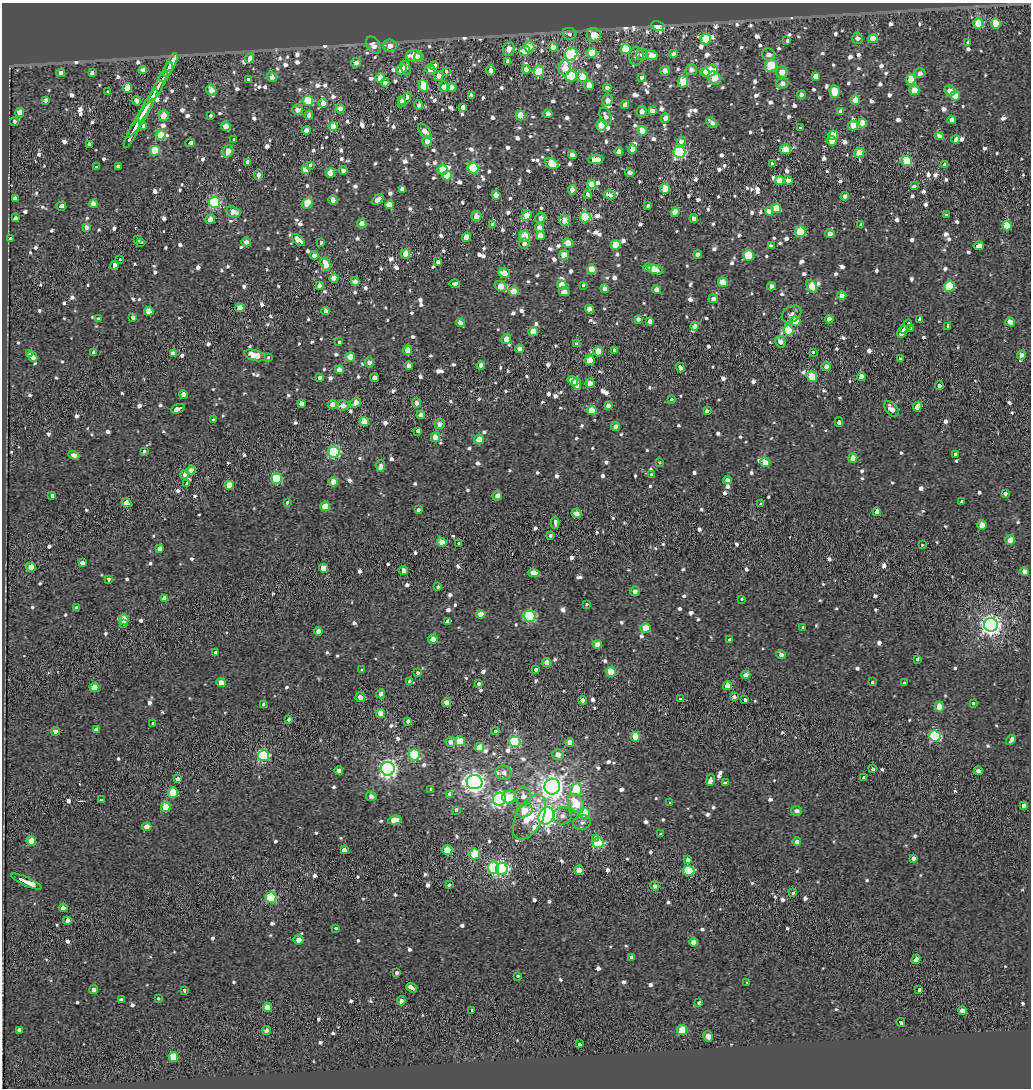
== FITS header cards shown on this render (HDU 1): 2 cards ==
NAXIS1  =                 1029
NAXIS2  =                 1086

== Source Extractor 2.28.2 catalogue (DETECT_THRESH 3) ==
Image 1029 x 1086 px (HDU 1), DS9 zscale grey, 1 PNG px = 1 image px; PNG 1033 x 1090 px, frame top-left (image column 1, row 1086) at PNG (2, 3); each listed source drawn as its Kron ellipse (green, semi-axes under 4 px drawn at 4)
Background -0.56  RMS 0.34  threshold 1.03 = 3 sigma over >= 5 px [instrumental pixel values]
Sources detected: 1166; of the 1166, the 500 brightest by FLUX_AUTO listed and drawn (666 fainter detections omitted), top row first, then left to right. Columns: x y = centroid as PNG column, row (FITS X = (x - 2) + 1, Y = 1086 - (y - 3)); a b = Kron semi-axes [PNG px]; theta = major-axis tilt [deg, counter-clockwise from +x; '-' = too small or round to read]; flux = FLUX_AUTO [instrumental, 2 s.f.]
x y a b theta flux
996 23 5 4 - 1000
978 24 5 4 - 550
657 26 7 4 -20 320
569 34 7 5 -12 110
594 35 7 7 - 350
857 38 5 5 - 150
873 38 4 4 - 380
706 39 5 5 - 770
787 40 3 3 - 200
968 42 3 3 - 170
373 45 9 6 -54 230
390 46 7 6 - 210
529 47 5 5 - 310
553 47 5 4 - 150
509 49 7 5 70 200
626 49 5 5 - 850
524 51 5 5 - 270
592 53 5 5 - 620
674 53 4 3 - 320
571 54 7 6 - 2700
768 54 6 6 - 140
642 55 6 6 - 120
652 55 6 5 - 290
414 56 8 6 1 440
636 56 9 7 87 100
419 57 5 4 - 230
249 58 5 3 - 630
508 61 4 4 - 120
171 63 10 3 63 2300
356 63 5 5 - 140
434 66 4 3 - 430
771 66 6 5 - 1100
406 68 7 4 -72 150
565 68 7 6 - 530
401 69 6 5 - 300
430 69 5 5 - 200
526 69 4 4 - 150
143 70 4 4 - 140
168 70 8 3 62 2300
491 70 5 4 - 140
691 70 5 5 - 160
446 71 4 3 - 220
539 71 6 5 - 490
665 71 5 4 - 170
710 71 8 5 23 880
92 72 3 3 - 770
705 72 5 4 - 380
782 72 6 5 - 300
61 73 4 4 - 180
920 73 5 5 - 110
439 76 5 5 - 220
571 76 6 5 - 1400
816 76 4 3 - 1600
164 77 5 3 - 1400
272 77 5 4 - 160
582 77 6 5 - 330
642 77 3 3 - 260
380 78 5 4 - 390
714 78 7 6 - 440
248 79 4 3 - 370
911 79 5 5 - 550
385 82 4 4 - 170
683 82 6 5 - 640
782 83 6 5 - 140
589 85 5 4 - 270
423 86 6 4 -76 760
158 87 18 3 61 3900
444 87 5 5 - 170
452 87 4 4 - 150
127 88 5 4 - 530
607 88 4 4 - 120
211 90 6 5 - 200
914 90 5 5 - 360
835 91 6 5 - 480
950 91 6 5 - 170
108 92 3 3 - 190
801 95 4 4 - 110
471 96 4 4 - 140
955 96 5 4 - 360
46 100 4 4 - 140
401 100 3 3 - 1200
404 100 9 3 48 1800
608 100 6 5 - 130
855 100 4 4 - 330
137 101 5 4 - 110
308 101 5 5 - 900
323 103 5 4 - 220
148 105 18 3 61 4100
418 105 5 4 - 110
625 105 4 4 - 120
463 107 3 3 - 710
340 109 4 4 - 210
297 110 5 5 - 140
642 111 5 5 - 130
652 111 4 3 - 540
841 111 4 3 - 120
20 112 5 4 - 250
548 114 4 4 - 240
164 115 5 5 - 290
309 115 4 4 - 110
210 116 3 3 - 220
521 116 5 5 - 520
606 116 9 5 -69 120
140 118 23 4 56 3300
665 118 5 4 - 170
952 120 4 4 - 140
14 122 4 3 - 250
712 123 6 3 -44 110
862 123 4 4 - 580
601 125 5 5 - 320
853 125 5 4 - 310
144 126 4 3 - 330
226 126 5 4 - 190
333 126 4 4 - 560
800 128 3 3 - 330
306 130 4 4 - 170
425 131 9 5 -53 200
642 131 5 4 - 380
132 134 15 3 63 3200
161 135 5 5 - 490
833 135 5 5 - 600
939 136 4 4 - 140
233 139 3 3 - 740
956 139 4 3 - 560
427 141 5 5 - 150
681 141 4 3 - 490
832 141 5 5 - 240
190 143 5 3 - 750
89 144 3 3 - 800
632 149 4 4 - 190
786 149 5 5 - 310
155 151 5 5 - 990
228 151 6 5 - 260
619 151 4 4 - 120
679 152 6 6 - 3000
859 153 5 4 - 430
572 155 4 4 - 170
596 160 7 4 5 380
907 161 5 5 - 1200
248 162 3 3 - 1900
552 163 7 5 -23 590
772 164 3 3 - 270
311 165 3 3 - 240
944 165 3 3 - 210
118 166 4 3 - 1300
97 167 3 3 - 150
473 168 5 5 - 1400
305 170 4 4 - 220
343 170 4 4 - 120
442 170 5 5 - 400
330 173 5 4 - 370
630 173 4 4 - 130
258 175 5 4 - 120
447 176 5 4 - 570
788 180 4 4 - 130
779 181 4 4 - 270
592 184 5 4 - 440
914 186 4 3 - 400
402 189 3 3 - 1900
665 189 5 4 - 530
572 190 5 4 - 160
587 194 4 3 - 330
496 195 4 4 - 210
610 195 6 4 -15 120
845 196 4 4 - 120
15 198 4 4 - 420
333 200 4 4 - 210
378 200 7 4 40 140
214 202 6 5 - 2700
307 203 6 5 - 600
93 204 4 4 - 150
389 205 4 3 - 10000
61 206 5 3 - 520
648 206 3 3 - 210
776 208 5 4 - 520
769 211 4 3 - 640
233 212 7 5 -16 240
675 212 4 4 - 330
526 215 6 4 45 320
947 215 3 3 - 210
476 216 5 5 - 300
585 217 5 5 - 1300
15 218 4 3 - 830
540 218 5 5 - 150
694 218 4 4 - 110
210 219 5 4 - 260
564 221 6 5 - 200
362 223 4 4 - 220
492 225 3 3 - 270
861 225 3 3 - 780
1007 226 5 5 - 690
86 227 4 4 - 120
539 227 5 4 - 220
800 232 5 5 - 850
830 234 4 4 - 180
540 235 4 4 - 270
466 237 4 4 - 390
524 237 5 5 - 770
10 238 3 3 - 170
138 240 3 3 - 330
298 240 8 3 -40 1700
246 242 5 4 - 130
141 243 3 3 - 200
321 243 4 3 - 340
524 243 5 5 - 110
568 243 5 5 - 280
616 245 5 4 - 550
771 245 4 3 - 260
979 246 5 3 - 440
405 254 4 4 - 550
698 254 4 4 - 110
314 255 4 4 - 200
564 255 5 4 - 330
748 256 5 5 - 1100
120 260 3 3 - 200
438 262 4 4 - 110
325 264 7 4 -69 380
114 266 4 3 - 670
648 268 4 4 - 180
592 269 5 4 - 420
655 269 8 4 -15 650
504 273 6 5 - 340
334 278 4 4 - 310
355 282 4 4 - 150
723 282 5 4 - 340
455 284 5 3 - 500
319 285 4 4 - 110
562 285 5 4 - 340
583 285 3 3 - 110
501 286 6 5 - 380
771 286 4 4 - 130
812 286 7 5 -61 490
949 287 5 5 - 940
604 289 4 4 - 130
657 290 4 4 - 220
514 291 5 5 - 510
564 292 5 4 - 150
842 296 4 4 - 150
713 299 5 4 - 110
240 308 4 4 - 300
589 309 4 4 - 180
149 311 4 4 - 430
326 311 4 4 - 150
791 314 10 7 32 120
133 317 4 4 - 120
98 318 4 3 - 240
638 319 4 4 - 110
829 319 4 4 - 120
920 319 4 3 - 470
649 321 3 3 - 1100
795 321 5 5 - 450
1010 322 5 4 - 230
460 323 4 4 - 170
695 326 4 4 - 180
906 326 8 3 59 1300
947 326 4 3 - 220
910 328 4 3 - 260
788 330 5 5 - 1300
533 332 5 4 - 410
902 332 7 3 60 1100
506 339 5 5 - 240
339 342 4 3 - 240
780 342 6 5 - 160
576 344 3 3 - 350
520 349 4 4 - 180
408 350 5 4 - 270
614 350 3 3 - 260
598 351 5 5 - 350
94 352 3 3 - 510
813 352 3 3 - 170
30 353 3 3 - 200
173 353 4 4 - 150
255 355 11 5 -15 410
1021 355 4 4 - 140
32 356 6 4 -48 360
350 357 5 4 - 340
268 358 4 3 - 120
900 359 3 3 - 2100
590 360 4 4 - 440
369 362 5 4 - 110
481 365 4 4 - 150
409 366 4 4 - 120
826 366 5 4 - 140
680 368 5 3 - 810
339 370 4 4 - 170
319 377 3 3 - 140
374 377 4 3 - 2700
812 377 6 5 - 600
861 377 4 4 - 210
573 381 5 3 - 1900
590 383 5 4 - 210
577 384 6 3 -81 2100
939 385 4 3 - 890
183 395 4 3 - 560
671 399 3 3 - 160
301 403 4 3 - 780
355 403 6 4 38 200
416 403 5 4 - 110
333 404 4 4 - 240
343 405 6 5 - 190
608 405 4 4 - 110
917 407 5 3 - 1400
178 409 7 3 20 1100
891 409 9 5 -47 190
592 410 5 4 - 450
707 411 4 3 - 280
421 415 4 4 - 200
213 420 3 3 - 260
364 422 4 4 - 540
839 422 5 3 - 690
439 424 5 5 - 130
615 426 4 4 - 120
418 431 4 3 - 850
435 437 5 4 - 400
479 440 5 4 - 340
144 451 3 3 - 280
334 452 5 5 - 2500
74 455 5 4 - 110
956 455 4 3 - 340
853 458 5 4 - 250
765 462 5 5 - 290
659 463 3 3 - 190
381 466 6 3 86 390
191 470 5 4 - 130
185 474 4 4 - 140
651 474 3 3 - 130
277 479 5 5 - 1400
727 480 4 4 - 120
333 482 4 4 - 250
186 483 3 3 - 160
229 485 4 4 - 440
1005 493 3 3 - 410
497 495 5 4 - 150
52 496 3 3 - 220
287 502 3 3 - 320
962 502 3 3 - 290
126 503 5 4 - 170
760 504 3 3 - 180
325 506 5 4 - 480
418 510 3 3 - 270
877 512 4 4 - 110
576 513 5 4 - 160
555 523 6 3 89 690
982 525 4 4 - 350
550 536 3 3 - 150
1010 540 5 4 - 360
442 542 5 4 - 310
458 543 3 3 - 190
922 544 3 3 - 180
160 548 4 3 - 1000
82 563 4 3 - 370
31 567 4 4 - 290
324 568 4 3 - 2800
403 570 5 4 - 110
1025 571 4 4 - 130
534 573 6 4 -6 2200
109 579 3 3 - 270
438 587 3 3 - 180
635 591 5 4 - 120
164 598 4 3 - 880
742 599 3 3 - 180
587 604 3 3 - 250
76 607 4 3 - 370
481 614 4 4 - 260
529 616 6 5 - 2400
124 620 5 4 - 450
448 621 4 3 - 1800
123 623 3 3 - 190
991 625 7 7 - 13000
646 628 5 4 - 460
803 628 3 3 - 180
319 631 4 4 - 160
433 639 5 4 - 200
730 639 3 3 - 700
597 645 4 4 - 270
215 653 3 3 - 240
781 655 5 4 - 120
918 659 3 3 - 210
547 663 4 4 - 240
536 669 3 3 - 230
362 670 3 3 - 250
611 672 5 5 - 620
417 673 3 3 - 200
746 675 4 4 - 210
409 681 4 3 - 270
872 682 3 3 - 240
221 683 4 4 - 260
478 683 4 3 - 370
904 683 3 3 - 140
727 686 4 4 - 280
94 688 5 4 - 430
381 694 4 4 - 110
360 697 5 4 - 150
734 697 3 3 - 630
680 699 3 3 - 170
745 699 3 3 - 400
582 700 4 4 - 130
446 702 4 4 - 190
973 704 3 3 - 170
264 705 4 3 - 2600
939 707 5 4 - 310
380 713 4 4 - 260
288 719 3 3 - 310
408 721 3 3 - 280
153 724 3 3 - 380
96 730 4 3 - 2300
56 731 4 4 - 180
495 731 4 3 - 430
935 736 6 5 - 2400
635 737 5 4 - 440
1011 740 5 3 - 2300
460 741 5 5 - 580
451 742 5 5 - 160
515 742 6 5 - 2000
570 742 4 4 - 210
479 747 5 4 - 390
558 754 5 5 - 190
414 755 6 5 - 1200
263 756 5 5 - 2400
388 769 7 7 - 8700
873 769 3 3 - 210
339 771 4 4 - 120
978 771 4 4 - 130
504 773 8 7 - 120
177 778 3 3 - 1100
864 778 3 3 - 740
710 780 6 3 79 1500
474 782 8 7 - 14000
725 783 4 3 - 270
552 787 8 7 - 21000
431 789 3 3 - 290
576 790 6 6 - 720
173 792 5 5 - 670
449 794 4 3 - 270
371 796 5 5 - 110
523 796 9 8 - 190
509 797 7 6 - 490
499 799 6 6 - 4400
101 800 3 3 - 500
670 803 3 3 - 190
576 804 10 7 -57 600
1023 806 3 3 - 1900
166 807 5 5 - 500
456 810 4 3 - 210
524 810 8 6 21 350
796 811 5 5 - 120
584 813 5 5 - 1300
546 816 9 7 56 11000
562 816 9 9 - 140
529 817 25 13 61 990
395 820 7 4 9 280
582 822 9 7 17 110
147 827 4 4 - 200
660 834 3 3 - 140
595 838 3 3 - 520
31 841 5 4 - 440
797 842 4 4 - 140
598 843 5 5 - 2000
344 850 4 3 - 2600
447 850 5 5 - 580
475 854 5 5 - 1100
913 859 4 3 - 860
688 860 3 3 - 560
494 868 6 5 - 2700
502 869 6 6 - 3900
579 870 4 4 - 350
689 871 6 5 - 1000
26 882 16 3 -25 2600
449 884 3 3 - 440
655 886 4 4 - 110
793 893 3 3 - 150
271 897 5 5 - 1700
63 908 4 4 - 200
67 921 4 3 - 800
336 928 3 3 - 200
299 940 5 5 - 180
693 942 4 4 - 150
631 957 4 3 - 320
916 959 5 3 - 1400
396 973 3 3 - 290
517 976 3 3 - 180
747 982 3 3 - 350
412 988 6 3 -39 690
919 989 4 3 - 410
94 990 4 4 - 110
184 991 3 3 - 430
158 999 3 3 - 170
122 1000 4 3 - 630
401 1001 4 4 - 140
699 1002 4 3 - 200
267 1007 4 4 - 340
471 1010 3 3 - 220
962 1011 4 4 - 140
901 1022 4 3 - 420
19 1030 3 3 - 550
266 1030 4 4 - 160
682 1030 5 5 - 720
708 1036 5 4 - 230
579 1044 4 3 - 400
173 1057 5 4 - 570
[666 fainter detections neither listed nor drawn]